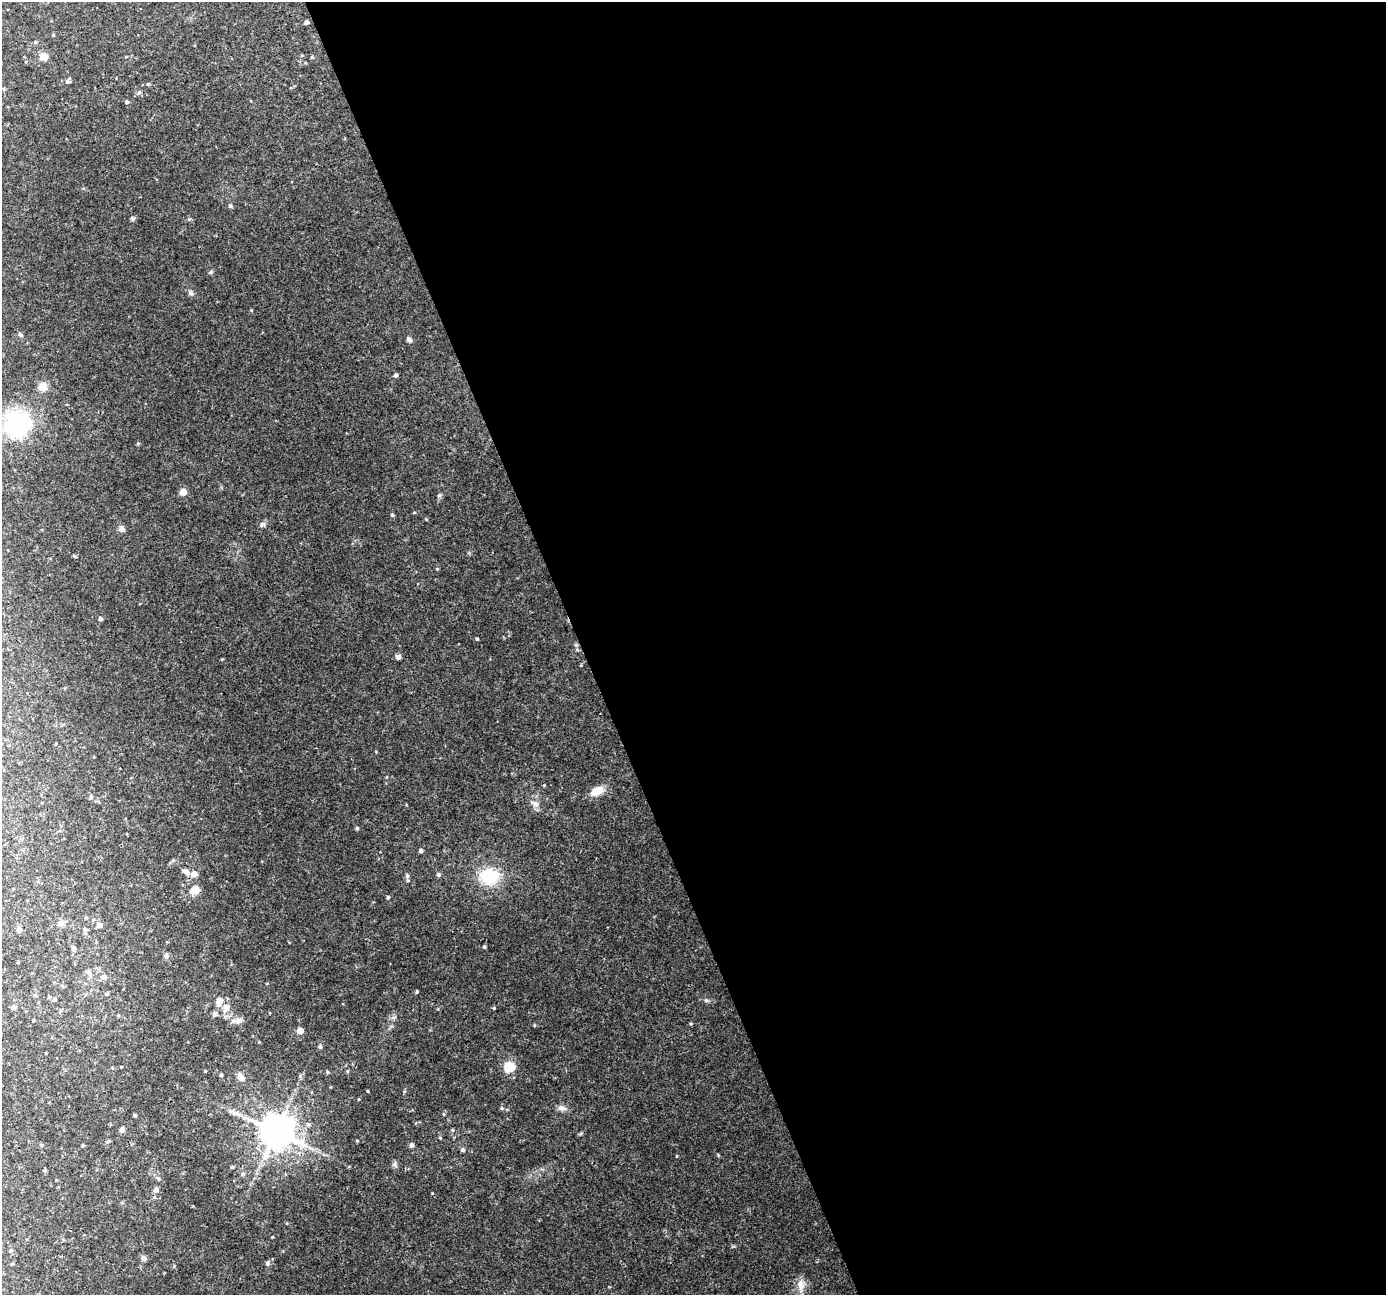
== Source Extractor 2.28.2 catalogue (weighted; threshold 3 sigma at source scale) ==
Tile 8 of 4 x 4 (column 4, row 2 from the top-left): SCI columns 4154-5537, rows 2720-4012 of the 5537 x 5383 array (HDU 1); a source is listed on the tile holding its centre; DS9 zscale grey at full resolution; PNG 1388 x 1297 px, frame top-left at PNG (2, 2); no overlay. Shown black and unused: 58% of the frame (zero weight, under 3 of 4 exposures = <1% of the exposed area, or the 3 px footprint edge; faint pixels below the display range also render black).
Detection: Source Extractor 2.28.2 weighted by HDU 2 'WHT'; one run over the whole footprint, this tile lists its part. Background 0.0384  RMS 0.0037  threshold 0.0165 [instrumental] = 3 sigma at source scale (4.5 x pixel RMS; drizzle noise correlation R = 1.50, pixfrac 1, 0.0396/0.0396 arcsec/px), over >= 5 px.
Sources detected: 93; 1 inside a brighter listed object's ellipse — not listed separately; the other 92 listed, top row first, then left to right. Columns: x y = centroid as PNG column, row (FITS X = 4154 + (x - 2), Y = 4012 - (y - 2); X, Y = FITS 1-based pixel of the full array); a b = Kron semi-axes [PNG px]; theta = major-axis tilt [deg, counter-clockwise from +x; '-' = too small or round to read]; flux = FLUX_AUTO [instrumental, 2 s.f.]
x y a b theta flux
307 22 4 3 - 1.2
53 35 4 3 - 0.33
35 42 4 4 - 0.39
43 56 8 7 - 3.2
67 81 6 5 - 0.76
148 84 5 3 - 0.39
139 92 6 5 - 0.69
127 102 4 4 - 0.7
230 206 5 4 - 0.63
132 218 6 4 -45 0.54
211 272 5 5 - 0.52
191 293 7 5 -41 0.81
251 310 5 3 - 0.3
20 335 8 4 -46 0.59
409 339 8 6 -41 0.93
396 375 5 4 - 0.64
43 386 7 7 - 4.5
17 425 37 33 37 26
183 492 5 5 - 3.7
439 495 6 5 - 0.57
414 512 5 3 - 0.34
392 515 5 4 - 0.53
121 529 7 7 - 1.5
437 569 4 4 - 0.35
100 619 5 4 - 0.74
477 639 4 4 - 0.36
398 657 6 6 - 1.1
597 791 17 10 22 4.2
91 797 6 4 72 0.43
535 803 12 7 -25 1.8
357 828 4 4 - 0.55
421 850 4 4 - 0.95
185 871 11 6 -40 1.3
194 874 6 5 - 3.1
438 874 6 6 - 0.67
407 876 6 4 47 0.59
489 876 22 18 -3 14
195 890 9 7 20 4.7
388 897 4 4 - 0.46
61 923 9 8 - 1.5
99 925 6 5 - 1.4
84 929 5 4 - 0.4
19 930 6 5 - 1.2
484 947 4 4 - 0.4
74 949 5 5 - 0.9
166 956 7 6 - 0.93
18 962 4 2 - 0.28
89 973 10 5 -63 1.3
104 977 7 6 - 1.1
417 992 4 3 - 0.4
54 999 5 5 - 0.71
706 1000 6 4 -19 0.55
219 1001 6 5 - 3.6
14 1007 5 5 - 1.1
225 1007 11 8 -69 2.5
494 1008 4 4 - 0.33
60 1011 5 3 - 0.41
214 1014 5 5 - 1.2
239 1021 11 7 8 1.8
691 1023 4 3 - 0.33
534 1025 5 3 - 0.3
300 1031 5 5 - 3.9
320 1046 6 5 - 0.61
509 1067 11 11 - 6.2
205 1071 4 3 - 0.27
347 1071 5 3 - 0.38
327 1072 5 4 - 0.45
221 1075 3 3 - 0.59
240 1077 11 6 -53 1.8
368 1091 4 3 - 0.27
502 1108 6 4 -90 0.44
562 1108 13 7 -9 1.7
235 1113 7 5 1 1.1
135 1115 5 4 - 0.44
308 1125 7 5 -58 0.91
122 1130 6 6 - 1
453 1130 5 3 - 0.38
276 1131 10 9 - 930
440 1138 5 3 - 0.32
357 1140 5 3 - 0.29
83 1145 4 3 - 0.39
411 1145 5 5 - 1.1
462 1150 5 5 - 0.79
395 1164 7 4 89 0.77
45 1170 4 4 - 0.5
243 1174 5 4 - 0.58
158 1179 6 5 - 0.56
156 1190 6 6 - 1.1
11 1250 5 4 - 0.4
143 1258 7 6 - 1
267 1263 6 5 - 0.86
800 1285 14 9 -87 3.3
Overlapping masked pixels (flux is a lower limit): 1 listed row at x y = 276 1131
Unlisted compact peaks at least as high as the median listed source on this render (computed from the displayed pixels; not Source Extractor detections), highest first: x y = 261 525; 581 1133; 677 1156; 432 1193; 404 1091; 138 443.